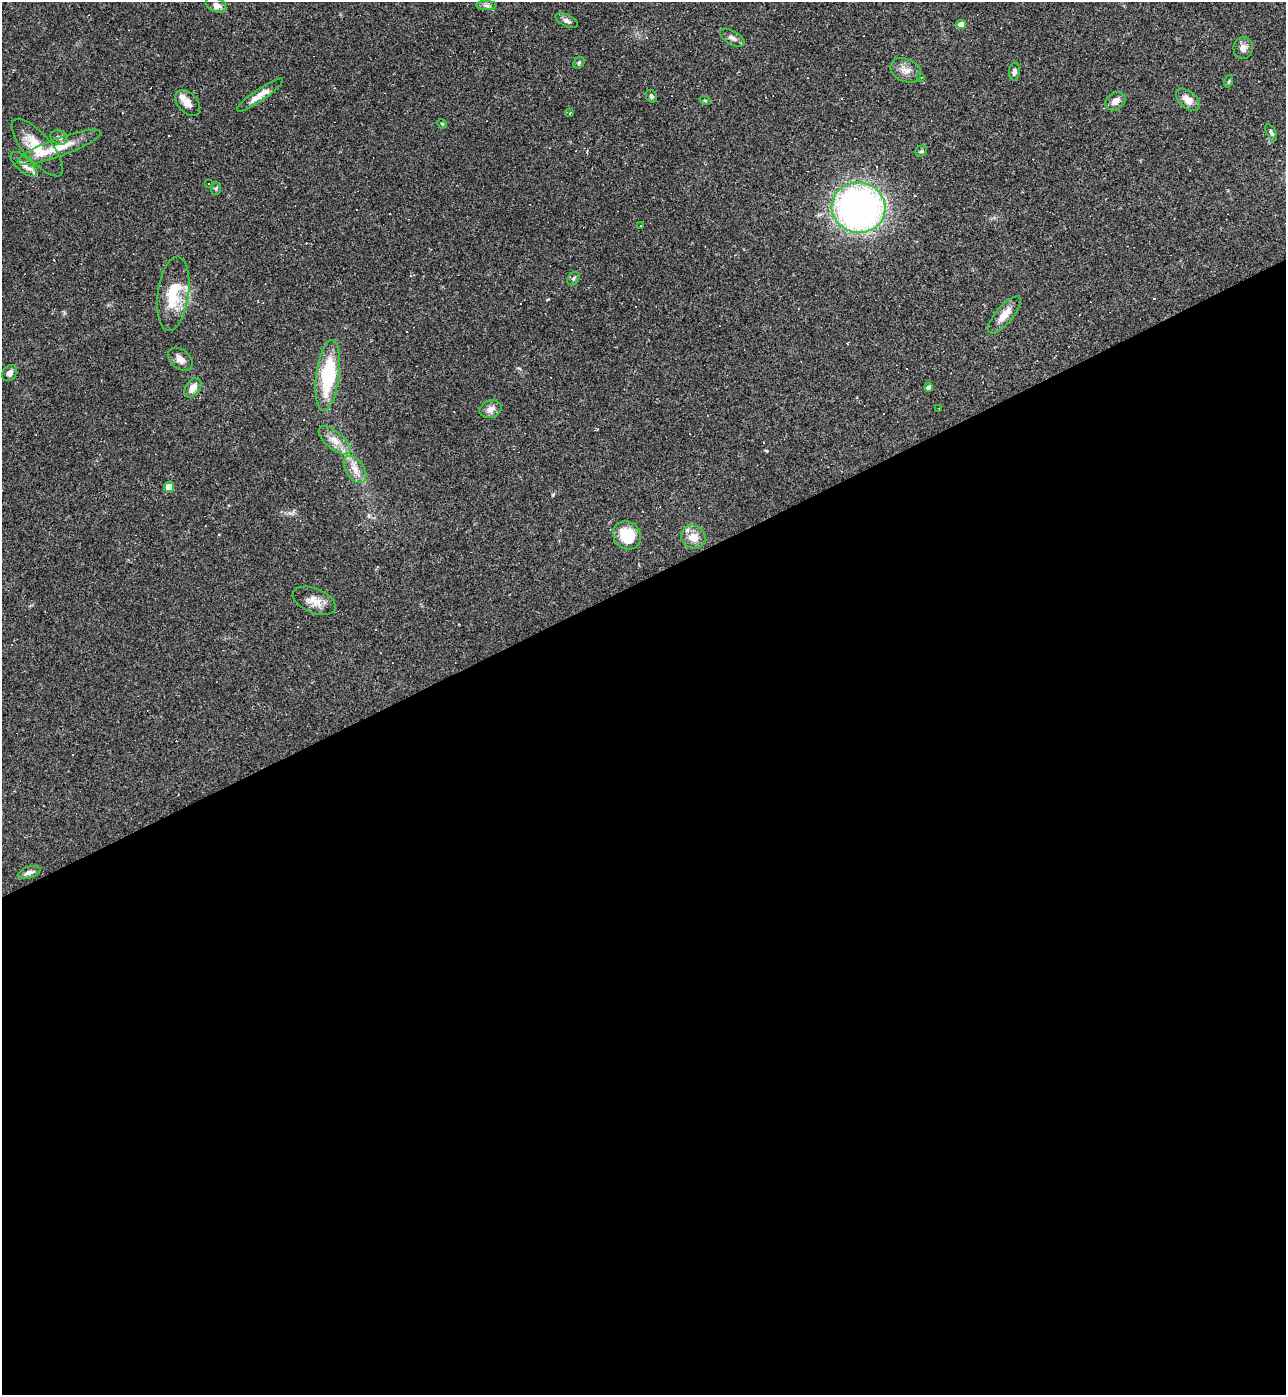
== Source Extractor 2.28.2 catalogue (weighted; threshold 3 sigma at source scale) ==
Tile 15 of 4 x 4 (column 3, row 4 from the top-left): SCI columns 2716-3999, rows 1-1393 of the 5561 x 5573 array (HDU 1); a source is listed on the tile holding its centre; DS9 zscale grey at full resolution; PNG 1288 x 1397 px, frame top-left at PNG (2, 2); each listed source drawn as its Kron ellipse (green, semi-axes under 4 px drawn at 4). Shown black and unused: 59% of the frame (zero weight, under 2 of 3 exposures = <1% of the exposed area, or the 3 px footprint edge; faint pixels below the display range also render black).
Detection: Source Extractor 2.28.2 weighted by HDU 2 'WHT'; one run over the whole footprint, this tile lists its part. Background 0.0322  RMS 0.0048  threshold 0.0218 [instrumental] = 3 sigma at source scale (4.5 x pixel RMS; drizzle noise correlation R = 1.50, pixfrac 1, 0.05/0.05 arcsec/px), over >= 5 px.
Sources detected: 67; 18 cosmic-ray / hot-pixel residue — neither listed nor drawn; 3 inside a brighter listed object's ellipse — not listed separately; the other 46 listed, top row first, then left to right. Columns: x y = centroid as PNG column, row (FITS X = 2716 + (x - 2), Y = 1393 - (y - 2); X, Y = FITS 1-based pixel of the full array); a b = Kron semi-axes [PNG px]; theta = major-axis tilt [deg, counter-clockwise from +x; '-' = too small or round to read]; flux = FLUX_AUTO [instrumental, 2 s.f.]
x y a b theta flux
216 5 11 7 -24 2.4
487 6 10 4 -1 1.5
567 21 12 6 -24 1.8
961 24 5 4 - 3.4
732 38 13 6 -31 2
1243 48 11 9 81 2.7
579 63 6 5 - 0.77
906 70 16 11 -24 4.2
1014 72 9 5 85 1.7
921 77 3 2 - 0.38
1229 81 6 4 73 0.59
260 95 27 6 34 4.7
651 96 6 5 - 1
705 100 5 3 - 0.42
1188 100 14 8 -41 4.7
1116 101 11 8 33 3.2
188 103 15 9 -49 3.5
570 113 4 3 - 0.91
442 124 5 4 - 0.48
1271 132 9 4 -61 1
59 137 9 7 -24 1.7
59 147 44 9 20 11
37 148 36 13 -49 13
921 151 6 5 - 0.76
24 164 17 7 -43 3.1
209 184 2 2 - 0.38
216 189 6 5 - 0.78
859 208 27 25 -8 210
641 225 3 3 - 2.5
573 278 7 5 54 0.94
173 294 37 15 82 17
1004 315 23 8 50 5.9
180 359 14 9 -39 3.3
9 373 9 6 49 2.2
328 375 36 11 83 33
929 387 4 4 - 1.8
193 388 11 7 53 4.3
490 409 11 8 19 3.1
939 409 3 2 - 0.31
335 440 19 8 -40 5.2
355 469 15 9 -57 4.8
169 487 5 5 - 7.2
627 535 15 13 -46 14
693 537 12 11 - 6.3
314 601 23 12 -22 5.7
29 872 12 5 18 2